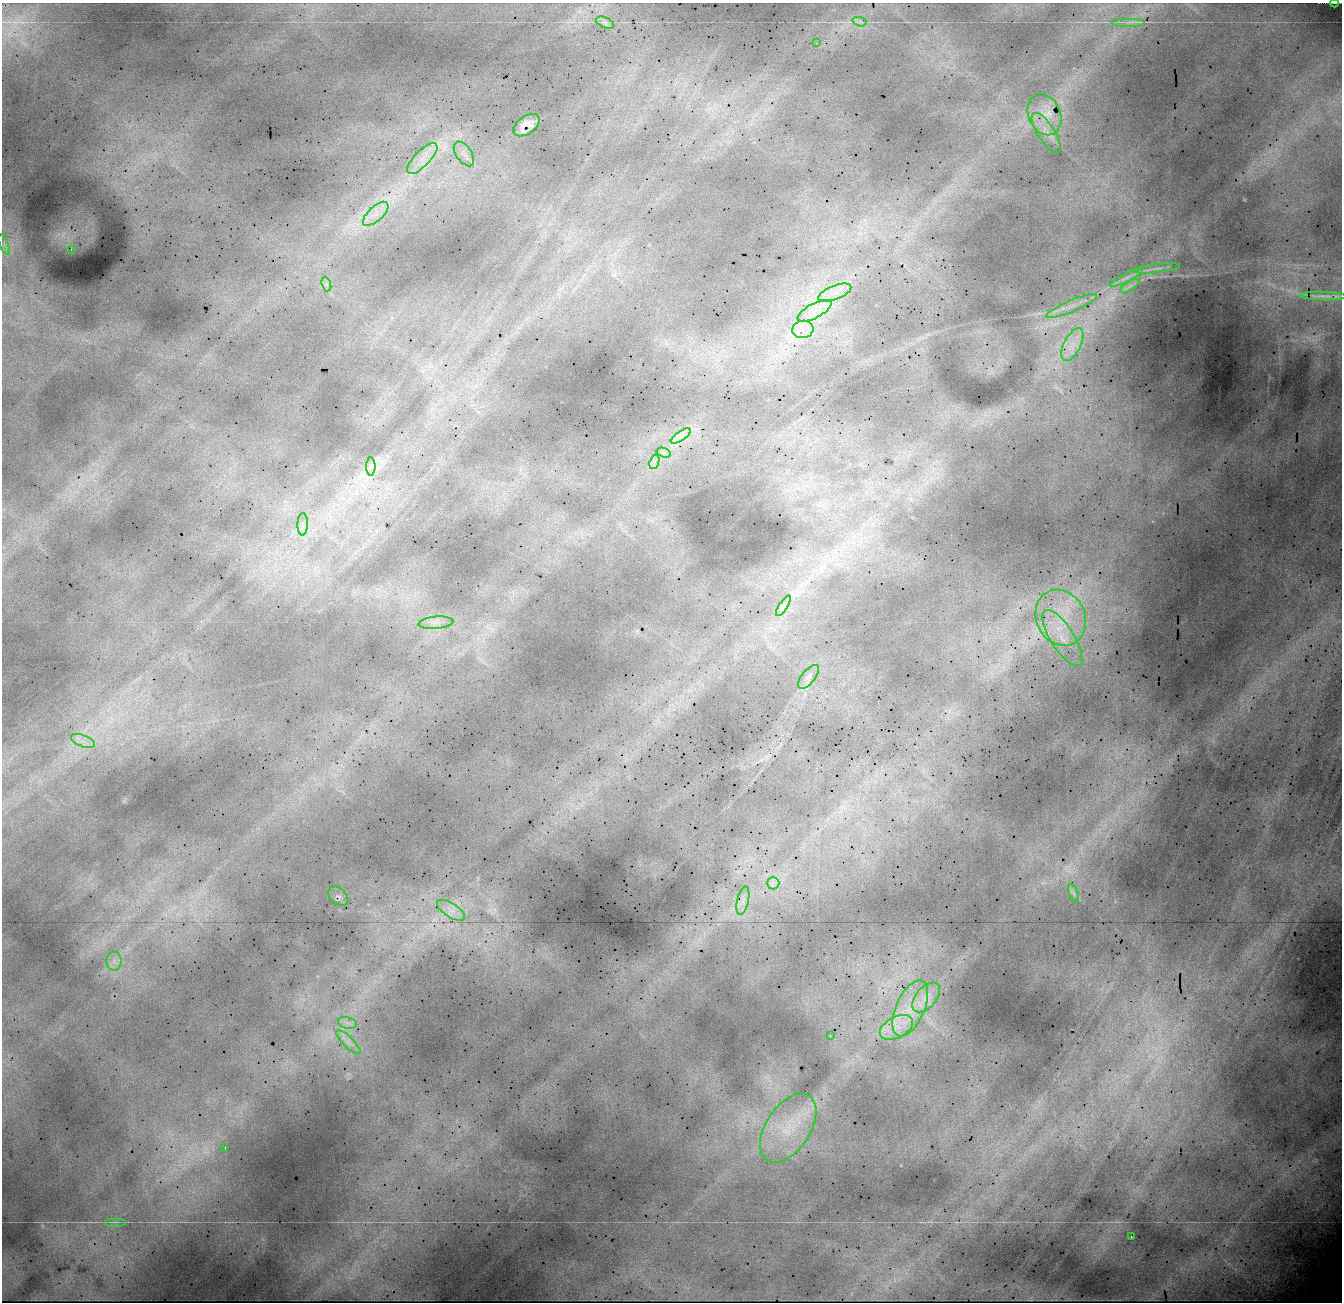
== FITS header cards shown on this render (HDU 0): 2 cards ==
NAXIS1  =                 1340 / Number of columns
NAXIS2  =                 1300 / Number of rows

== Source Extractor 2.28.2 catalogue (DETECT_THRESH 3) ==
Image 1340 x 1300 px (HDU 0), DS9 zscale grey, 1 PNG px = 1 image px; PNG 1344 x 1304 px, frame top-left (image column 1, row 1300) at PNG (2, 3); each listed source drawn as its Kron ellipse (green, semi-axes under 4 px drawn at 4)
Background 21900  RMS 170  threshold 503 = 3 sigma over >= 5 px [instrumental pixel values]
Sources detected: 51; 1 with non-positive FLUX_AUTO (blend fragments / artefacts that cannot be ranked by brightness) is neither listed nor drawn; the other 50 listed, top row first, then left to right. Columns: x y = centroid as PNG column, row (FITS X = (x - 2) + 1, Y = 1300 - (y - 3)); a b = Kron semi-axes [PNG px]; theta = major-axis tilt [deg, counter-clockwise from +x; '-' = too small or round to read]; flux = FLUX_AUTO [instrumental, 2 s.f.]
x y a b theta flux
1335 3 4 2 - 9700
860 22 7 4 -18 27000
1129 22 17 2 0 42000
605 23 9 5 -23 38000
816 43 2 2 - 35000
1044 115 21 16 -67 43000
526 125 15 8 36 94000
1046 133 23 8 -57 130000
464 154 14 7 -56 91000
422 158 20 7 46 170000
376 214 16 7 42 130000
4 245 11 4 -68 40000
71 249 3 2 - 18000
1157 268 23 3 7 59000
1126 278 18 3 26 61000
326 284 7 4 -71 34000
1130 286 11 4 33 42000
835 293 17 7 21 130000
1323 296 23 3 -1 58000
1072 306 27 5 23 150000
815 311 19 7 28 160000
803 329 10 8 9 110000
1072 345 18 8 63 170000
681 436 12 4 34 68000
664 453 7 4 -19 34000
654 462 7 4 72 36000
371 467 9 4 90 42000
303 524 11 5 88 56000
783 606 12 4 57 47000
1061 618 29 24 -64 680000
436 623 17 6 5 88000
1062 638 32 11 -58 330000
808 677 14 6 50 73000
83 741 13 5 -22 83000
773 883 6 6 - 44000
1074 893 10 3 -69 25000
338 896 11 8 -42 45000
743 901 14 5 77 82000
451 910 16 7 -33 110000
114 961 9 7 -90 69000
926 997 17 10 49 150000
910 1008 30 14 66 400000
347 1023 9 5 -15 57000
896 1027 18 10 27 210000
830 1036 3 2 - 90000
348 1042 16 5 -44 78000
788 1128 39 22 57 610000
225 1147 3 2 - 84000
115 1222 11 2 0 23000
1131 1237 2 2 - 9000
At the frame edge (FLAGS 8, measured only in part): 1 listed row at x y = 1335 3
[1 non-positive-flux detection neither listed nor drawn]